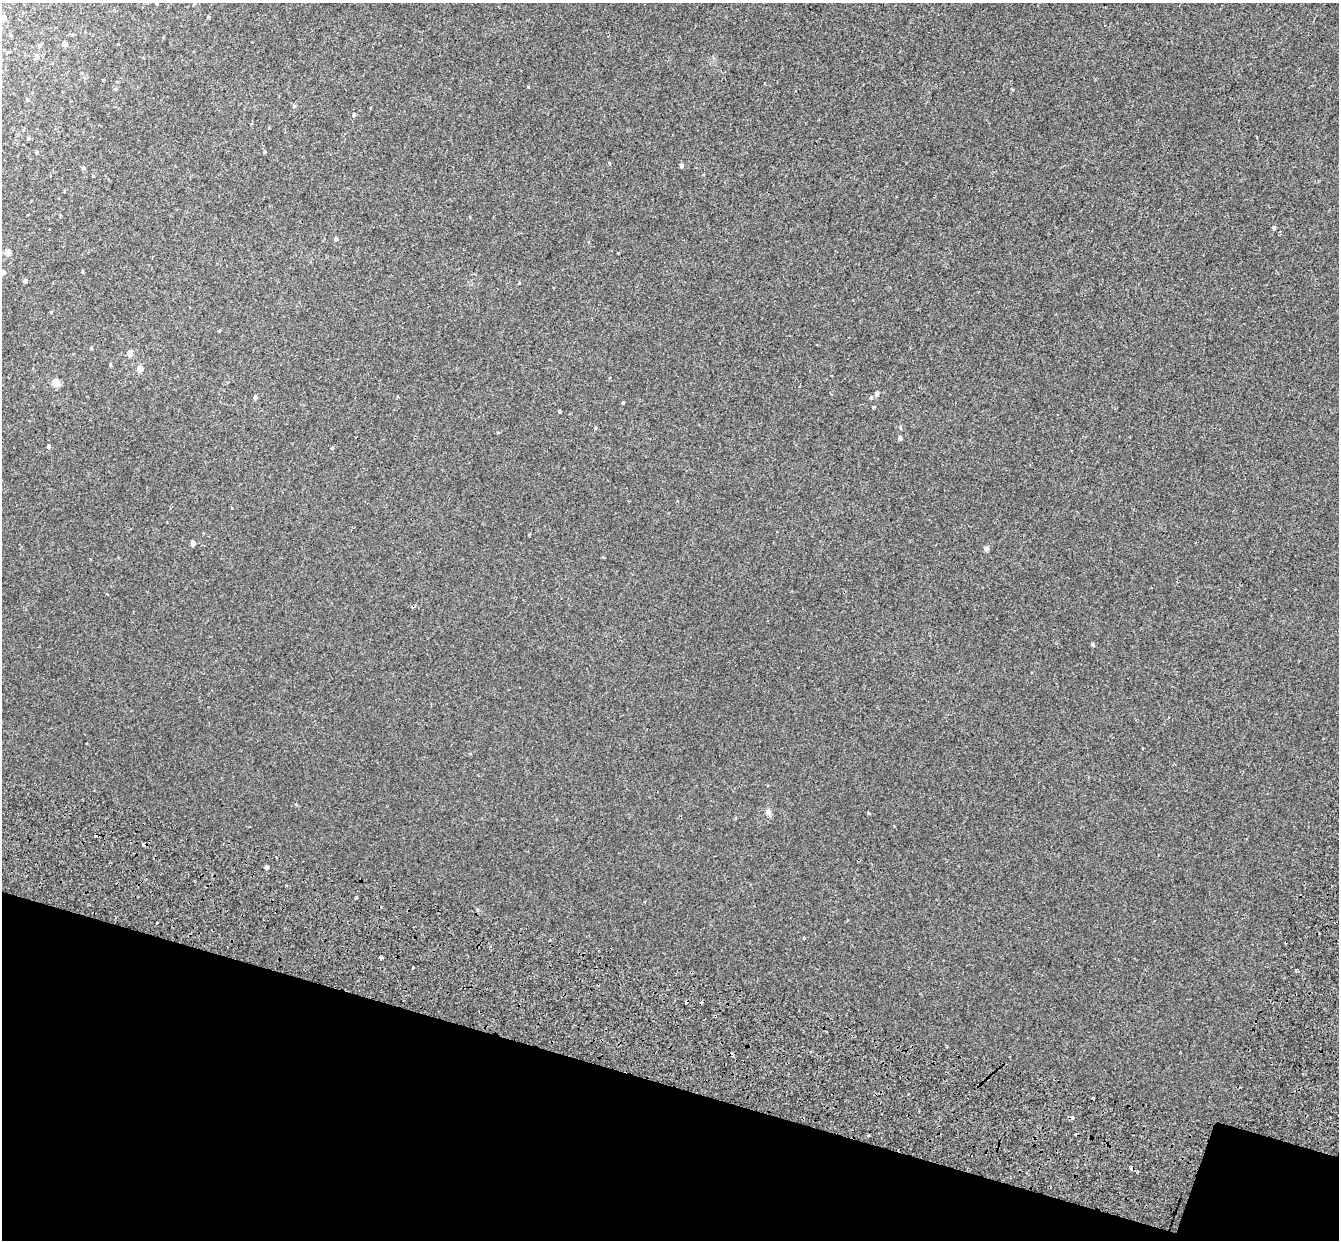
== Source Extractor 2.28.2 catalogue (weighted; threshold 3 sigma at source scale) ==
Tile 15 of 4 x 4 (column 3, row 4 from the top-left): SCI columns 2831-4167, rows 409-1646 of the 5669 x 5827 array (HDU 1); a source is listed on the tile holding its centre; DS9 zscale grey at full resolution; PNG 1341 x 1242 px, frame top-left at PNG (2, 3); no overlay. Shown black and unused: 14% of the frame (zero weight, under 2 of 3 exposures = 11% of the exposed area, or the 3 px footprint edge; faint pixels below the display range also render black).
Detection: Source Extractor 2.28.2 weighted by HDU 2 'WHT'; one run over the whole footprint, this tile lists its part. Background -4.08e-05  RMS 0.0032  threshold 0.0146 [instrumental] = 3 sigma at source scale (4.5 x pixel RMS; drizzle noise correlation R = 1.50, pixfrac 1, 0.0396/0.0396 arcsec/px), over >= 5 px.
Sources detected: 49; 10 cosmic-ray / hot-pixel residue — not listed; the other 39 listed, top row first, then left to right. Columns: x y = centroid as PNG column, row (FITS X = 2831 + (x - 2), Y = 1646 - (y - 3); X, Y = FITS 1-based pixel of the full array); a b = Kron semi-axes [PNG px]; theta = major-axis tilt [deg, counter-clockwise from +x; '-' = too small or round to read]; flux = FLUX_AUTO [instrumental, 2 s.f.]
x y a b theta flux
208 17 4 4 - 0.26
3 18 5 4 - 2.9
64 44 4 4 - 1.4
36 56 5 5 - 1.1
294 106 5 4 - 0.36
354 115 5 3 - 0.29
28 138 5 4 - 0.38
264 152 5 3 - 0.26
36 153 5 3 - 0.37
681 165 5 4 - 0.59
83 168 5 4 - 0.46
1273 228 6 4 73 0.64
336 239 4 4 - 0.69
8 253 7 5 21 0.71
3 272 4 4 - 0.56
25 281 4 4 - 0.63
91 348 4 3 - 0.26
130 353 5 4 - 1.8
110 364 5 3 - 0.28
140 369 5 4 - 2.8
56 383 5 4 - 5.5
877 394 5 5 - 0.62
255 397 5 4 - 0.64
623 403 4 3 - 0.29
873 407 3 3 - 0.66
559 411 4 3 - 0.32
900 438 4 4 - 0.79
48 446 5 4 - 0.51
332 448 3 3 - 0.63
193 543 4 4 - 1.3
986 548 5 5 - 0.95
1093 644 5 4 - 0.35
768 812 6 5 - 1.4
266 867 4 3 - 0.76
356 897 3 3 - 1.4
157 923 3 3 - 0.77
550 941 3 3 - 0.89
381 958 3 3 - 1.8
412 968 3 3 - 1
Isophote crosses this tile's border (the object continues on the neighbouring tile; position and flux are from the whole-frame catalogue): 2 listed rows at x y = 3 18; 3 272
Unlisted compact peaks at least as high as the median listed source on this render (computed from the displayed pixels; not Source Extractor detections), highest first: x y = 528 87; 804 938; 519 283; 868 813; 609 163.